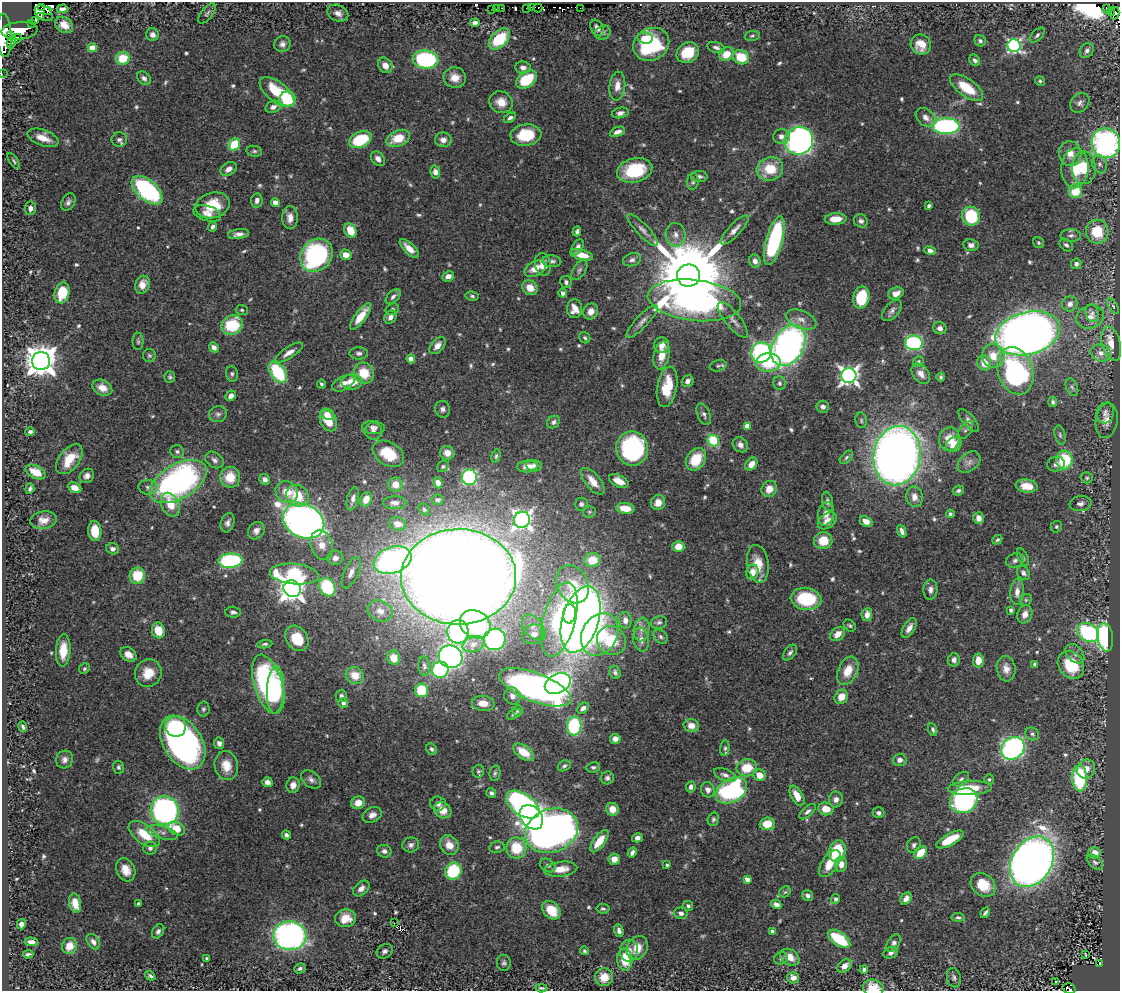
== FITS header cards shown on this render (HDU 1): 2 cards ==
NAXIS1  =                 1118
NAXIS2  =                  989

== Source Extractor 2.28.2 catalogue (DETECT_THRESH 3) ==
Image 1118 x 989 px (HDU 1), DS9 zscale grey, 1 PNG px = 1 image px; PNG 1122 x 993 px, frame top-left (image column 1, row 989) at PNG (2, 2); each listed source drawn as its Kron ellipse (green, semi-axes under 4 px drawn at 4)
Background 0.535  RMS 0.018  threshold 0.054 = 3 sigma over >= 5 px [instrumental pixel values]
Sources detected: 633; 9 with non-positive FLUX_AUTO (blend fragments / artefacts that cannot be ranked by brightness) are neither listed nor drawn; of the other 624, the 500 brightest by FLUX_AUTO listed and drawn (124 fainter detections omitted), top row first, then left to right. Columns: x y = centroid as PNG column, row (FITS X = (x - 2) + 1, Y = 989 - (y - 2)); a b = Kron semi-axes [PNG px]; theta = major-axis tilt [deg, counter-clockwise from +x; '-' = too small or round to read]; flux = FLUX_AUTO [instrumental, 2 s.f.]
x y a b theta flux
42 7 2 2 - 32
531 7 4 2 - 4.2
501 8 3 2 - 21
527 8 3 2 - 12
538 8 4 2 - 19
580 8 2 2 - 5.2
1106 8 3 2 - 8.8
62 9 6 4 2 4.6
492 9 2 2 - 4.3
496 9 2 2 - 5.2
47 11 3 3 - 49
1111 12 4 3 - 11
44 13 10 6 -34 150
207 13 12 5 53 3.2
338 13 11 8 -25 6.7
1115 13 6 3 75 110
41 16 3 3 - 49
36 20 4 2 - 5.2
475 23 5 4 - 5.4
32 24 2 2 - 190
64 25 9 7 -35 12
597 28 9 6 -60 5.6
20 31 18 8 5 1400
603 33 8 6 32 3.5
4 35 22 7 -87 2200
152 35 6 6 - 5.6
1037 35 9 5 46 3
11 36 3 2 - 290
752 36 7 5 10 2.2
645 38 7 6 - 10
17 39 5 4 - 310
499 39 12 8 45 59
980 41 6 5 - 2.9
11 42 7 3 73 210
282 44 8 7 - 5.1
651 44 18 16 30 88
921 45 10 9 - 17
1014 46 6 6 - 260
716 47 9 5 -16 3.8
92 48 4 4 - 26
1087 50 8 6 53 4.5
688 53 12 9 33 32
726 54 8 6 35 20
741 57 8 7 - 34
123 58 7 6 - 35
425 59 13 9 -6 160
975 60 6 5 - 3.2
385 65 8 6 -57 10
523 67 7 6 - 6.5
2 74 2 2 - 4.2
144 78 8 5 -41 4.2
455 78 11 10 - 14
526 79 11 7 37 49
1040 81 5 4 - 2.1
617 86 14 8 84 10
967 88 19 8 -36 38
277 92 20 10 -38 49
288 99 8 7 - 62
501 102 12 10 -27 14
1080 103 11 8 46 5.2
273 107 8 5 22 6.4
620 113 9 5 11 4.5
926 117 11 8 -41 8.3
510 118 7 4 31 3.6
946 126 13 8 -1 200
617 132 8 4 21 6.3
526 135 15 10 8 41
781 137 8 7 - 6.3
43 138 16 8 -20 16
398 138 12 8 22 30
119 140 8 7 - 3.8
360 140 12 7 24 59
443 140 8 7 - 7.1
799 141 14 13 - 470
1106 143 15 14 - 270
234 144 6 5 - 48
254 151 8 5 -9 2.7
1070 154 13 11 -74 13
378 159 8 6 -49 6.7
14 161 9 3 -56 2.3
1099 164 9 7 -68 4.1
1075 168 20 13 86 33
1084 168 16 12 89 29
228 169 9 6 32 6.9
770 169 13 11 20 36
635 170 18 12 15 65
435 172 6 5 - 6.5
699 177 8 5 0 4.1
693 181 8 6 83 3.1
147 190 18 10 -41 170
1075 191 7 7 - 34
257 200 7 5 80 4.7
68 202 9 6 59 4.3
275 202 4 4 - 11
212 205 17 12 14 35
929 206 4 3 - 3
30 208 7 5 85 5.9
207 213 14 7 -16 8.5
971 216 9 8 - 60
290 218 11 8 -89 9.5
836 219 11 6 3 19
861 221 7 6 - 4.2
213 227 5 4 - 3.7
350 230 7 6 - 22
643 230 21 6 -46 7.6
734 230 19 6 46 8.7
577 231 5 3 - 3.3
1097 232 12 11 - 40
239 234 10 5 8 6.2
675 235 12 10 -86 9.2
1071 235 10 6 -1 4.3
774 241 25 8 74 140
1039 243 6 5 - 2.2
971 245 7 6 - 5.3
1066 245 7 5 -40 3.6
577 247 8 5 58 4.8
409 248 12 5 -44 13
930 250 6 4 -18 5.6
317 255 17 15 48 190
346 255 6 5 - 12
582 255 12 5 -15 17
632 260 9 6 16 4.6
552 261 9 6 -6 4.1
755 261 7 5 -71 5.8
543 264 11 8 -77 14
1076 264 5 5 - 4
535 269 12 7 28 14
579 270 11 6 57 3.8
689 275 11 11 - 20000
448 276 6 5 - 7.8
566 282 6 5 - 3.2
143 285 9 7 67 13
530 288 8 7 - 15
62 293 10 7 75 39
563 293 4 4 - 3.8
896 293 8 5 19 8.8
393 296 9 5 43 4
472 296 6 4 -10 2.4
861 298 11 8 77 50
694 300 47 20 -6 530
1070 304 8 7 - 6.7
1113 306 9 4 -57 2.3
392 309 7 5 25 3
575 309 9 7 -84 14
242 310 6 5 - 2.1
591 311 8 7 - 9.3
892 311 12 7 51 5.1
1092 313 9 6 -76 4.9
361 316 16 5 54 21
390 317 7 5 52 5.2
1090 317 14 11 18 13
733 320 22 7 -51 8.7
801 320 16 8 -22 10
642 321 22 6 47 8.3
232 325 11 9 31 59
940 328 7 6 - 5.5
1027 333 33 21 15 1200
585 338 6 5 - 2.3
138 341 8 5 -90 2.7
914 343 9 7 -6 180
1111 344 17 9 -75 19
662 345 8 7 - 9.9
437 346 10 6 48 7.8
788 346 22 15 60 510
214 347 5 4 - 6.4
761 352 10 10 - 210
289 353 16 5 33 9.4
359 353 9 6 0 3.8
1101 353 10 8 -21 9
149 355 6 6 - 2.4
662 355 14 7 77 19
993 356 12 11 - 21
411 359 4 4 - 13
41 361 9 9 - 2100
918 362 6 5 - 2.6
768 363 12 9 3 51
984 363 8 6 -57 18
718 366 8 5 15 2.6
1015 371 24 17 -72 220
278 372 12 7 -54 86
364 373 11 10 - 29
232 374 8 6 -83 2.9
921 374 11 7 -54 9
849 376 7 7 - 580
170 377 6 5 - 2.2
941 377 4 3 - 2.1
688 381 6 5 - 5.9
352 382 10 7 4 18
343 383 12 6 27 9
779 383 7 6 - 3.2
321 384 4 3 - 2.4
667 387 20 10 80 35
1072 387 9 5 -68 3.3
102 388 10 7 -28 13
231 396 5 5 - 7.1
1053 402 5 4 - 2.7
823 407 6 6 - 5.3
443 409 8 7 - 4.6
1105 413 10 8 74 5.6
218 414 9 8 - 4.3
327 414 7 5 -22 9.1
704 414 11 6 -67 4.6
861 420 8 5 -77 2.6
969 420 14 6 -49 5.4
1107 420 18 11 82 11
328 421 11 8 -63 26
553 422 7 5 40 3.5
747 426 4 4 - 13
373 428 11 6 -5 5.9
965 430 10 5 51 3.6
374 431 9 8 - 5.4
30 432 5 4 - 3.2
1060 435 9 5 -75 2.9
949 439 11 10 - 20
713 441 6 5 - 59
740 445 8 7 - 5.8
954 445 8 7 - 17
632 448 17 16 - 190
177 451 7 6 - 3.2
447 453 7 7 - 9.6
388 454 17 11 -31 36
496 456 7 4 74 2.4
897 456 30 23 81 1300
846 457 8 5 45 2.6
69 459 17 10 52 27
696 459 12 9 57 39
214 460 10 7 -35 5.1
1064 460 9 8 - 56
969 462 13 9 39 6.9
751 464 7 5 51 11
1056 464 9 7 11 5.7
443 466 6 5 - 2.3
527 466 10 6 6 10
534 466 8 6 -3 4.8
36 472 10 6 -27 20
87 476 8 6 44 6.1
230 477 10 10 - 26
469 477 8 7 - 160
1087 478 6 5 - 2.2
265 480 6 5 - 5.5
593 481 16 7 -50 17
619 481 10 5 -26 17
178 482 31 17 29 380
438 483 6 4 -67 8.2
395 485 7 7 - 16
1027 486 11 6 -8 21
148 487 9 7 -4 5.5
75 488 7 5 -24 11
30 489 5 4 - 3.1
769 489 8 7 - 13
958 491 6 5 - 3.2
287 492 11 10 - 22
298 496 12 10 -36 31
914 497 10 8 -80 10
353 499 12 5 77 6
366 499 7 5 69 16
438 500 6 5 - 2.5
828 502 9 5 -78 4.7
395 503 11 6 1 6.6
658 503 7 7 - 12
581 504 6 6 - 3.7
1080 504 11 7 8 6.3
170 505 12 8 -64 20
625 508 9 5 -7 21
424 510 7 5 -49 2.2
589 512 6 5 - 2.1
826 514 12 8 76 8.6
950 514 4 3 - 2.1
978 518 6 5 - 9.9
43 520 13 9 8 11
522 520 8 8 - 480
304 521 21 16 -26 1000
827 521 10 7 37 10
866 521 6 5 - 10
228 523 10 6 70 5.1
398 524 8 6 -18 12
1056 527 6 5 - 2.4
95 531 10 6 -84 24
256 531 9 7 56 6
902 531 7 3 -68 4.7
997 540 5 4 - 2.2
823 541 9 8 - 24
322 545 15 11 -73 14
678 546 6 5 - 16
113 549 6 5 - 4.5
1023 557 9 4 -65 2.7
335 558 8 7 - 6.3
393 560 19 13 19 390
592 560 8 7 - 21
1015 560 9 7 25 4
230 561 12 7 5 160
758 564 19 10 -81 21
752 572 7 6 - 12
351 573 17 7 65 9.1
1023 573 8 6 -55 4.3
294 574 25 10 -5 95
137 576 8 8 - 39
459 577 57 48 1 4400
573 584 20 15 -63 48
327 587 10 7 -59 81
292 589 9 8 - 1200
930 590 10 7 87 6.1
1017 592 13 7 86 8.5
806 599 15 11 -7 73
1026 600 6 5 - 2.3
1011 610 4 4 - 3.3
380 611 13 10 -25 12
233 612 7 5 -3 3.6
569 614 10 6 82 100
1025 614 9 7 67 8.5
867 615 6 5 - 10
580 619 34 18 73 1500
559 620 38 16 75 170
625 620 8 6 -86 7
659 622 8 6 10 3.4
475 624 16 13 -32 120
850 626 7 5 -43 2.3
533 627 14 9 -54 12
909 628 11 5 60 8.2
642 629 12 7 80 7.4
158 630 8 6 -75 22
458 632 11 10 - 180
1088 632 11 8 -31 160
534 634 12 9 16 13
600 634 22 17 61 90
838 634 8 6 39 12
661 637 8 6 -46 3
1105 637 14 8 -82 190
297 638 13 10 -55 39
495 639 11 10 - 200
611 640 15 14 - 47
641 640 12 8 -80 6.9
265 644 7 4 5 2.6
473 644 11 7 19 7.9
63 651 16 7 87 22
790 653 9 5 52 3.7
128 654 9 6 -34 9.6
1075 654 11 7 -48 6.5
450 657 12 11 - 390
394 658 7 6 - 16
954 660 6 6 - 4.6
978 660 7 5 85 14
1035 665 4 4 - 5.1
1071 665 15 12 -52 59
424 666 10 5 -83 3.2
84 669 5 5 - 2.5
1006 669 13 9 -82 11
440 670 8 8 - 120
848 671 15 9 66 22
615 672 7 5 -69 3.5
148 673 14 13 - 22
355 675 9 8 - 18
268 684 30 14 -73 210
558 684 13 9 25 490
535 687 38 14 -21 750
276 690 23 8 87 95
422 690 7 6 - 52
341 696 6 5 - 3.8
512 696 9 8 - 6.9
841 697 7 6 - 14
343 703 5 4 - 3.8
483 703 11 7 -6 12
583 708 6 4 43 5.7
203 709 7 6 - 2.8
517 710 5 5 - 3
514 714 7 4 28 2.3
574 726 9 7 87 100
691 726 7 6 - 11
23 727 5 3 - 2.9
176 727 10 10 - 63
933 730 7 4 -69 2.7
1032 734 7 6 - 3.3
615 739 5 5 - 6.2
183 743 29 19 -57 430
219 743 5 5 - 5.4
725 748 8 4 84 2.5
1013 748 12 10 40 350
432 749 6 5 - 3
524 752 12 6 -35 24
64 759 9 8 - 5.5
900 760 7 6 - 4.9
226 766 15 11 -77 18
564 766 7 5 28 2.8
118 767 6 5 - 3.4
593 767 7 5 9 2.7
747 768 10 8 9 30
1086 769 10 8 51 11
478 771 6 5 - 2.3
495 773 8 5 79 2.6
725 775 12 6 -23 5.7
760 775 6 5 - 14
607 778 6 6 - 3.6
1080 778 13 7 -88 110
961 779 9 6 39 3.9
989 779 5 5 - 2.1
311 780 11 7 -38 5.3
267 782 5 5 - 5.8
293 785 8 6 77 8.3
691 787 5 5 - 4.4
970 788 22 7 2 37
708 790 8 6 -67 6.1
731 791 17 11 31 190
491 793 5 4 - 3.1
797 796 11 6 -61 17
836 799 8 7 - 6.4
964 801 14 12 24 220
358 803 7 6 - 14
438 803 7 7 - 5.6
523 805 19 10 -35 270
612 809 6 6 - 12
826 809 8 6 -10 15
165 810 14 14 - 360
443 810 9 7 -37 14
807 812 10 5 43 4.2
879 813 6 5 - 3.8
372 815 10 7 25 7.2
531 817 13 10 -50 630
713 819 7 5 75 2.8
767 824 7 6 - 22
177 829 9 6 -28 21
552 831 27 21 21 920
162 832 16 6 -15 6.9
144 834 18 9 -36 31
286 835 4 3 - 4
637 838 5 4 - 5
950 839 15 5 29 28
599 841 13 5 53 20
411 845 8 7 - 4.7
449 845 10 9 - 14
914 845 8 6 58 3.8
497 847 7 5 10 2.9
150 848 6 6 - 4.1
516 848 10 10 - 39
384 851 7 6 - 4.9
837 851 11 8 72 55
632 852 5 4 - 4
921 853 7 5 45 30
1094 853 6 6 - 11
614 859 6 5 - 9.7
1032 862 27 20 58 1200
1095 862 9 5 -42 3.5
830 864 15 8 55 26
841 864 7 6 - 10
667 865 3 3 - 2.3
548 866 8 6 -32 3.5
561 869 16 7 7 16
126 870 12 9 -64 13
453 871 9 8 - 71
747 879 4 4 - 7
983 885 13 10 -39 31
361 888 9 6 43 6.9
785 892 6 5 - 2.2
808 895 6 5 - 4.6
836 899 5 4 - 3.2
906 899 7 5 54 6.4
75 903 10 6 -78 15
139 904 4 3 - 4.2
776 904 5 4 - 5.8
688 906 5 5 - 2.9
603 909 6 5 - 2.3
551 910 10 8 -46 23
681 913 7 5 -16 5.1
985 913 6 3 54 2.5
958 917 7 4 -5 2.7
346 918 10 9 - 20
394 923 2 2 - 2.5
21 924 5 4 - 6.5
158 931 7 5 56 3.7
619 931 6 4 -72 5.1
772 931 4 3 - 3.8
290 936 16 14 -1 390
839 939 13 6 -34 61
31 942 6 3 -5 5.3
93 942 8 5 -54 6.4
893 943 10 6 61 4.4
70 946 8 7 - 19
637 948 12 10 64 19
385 951 8 7 - 4.1
584 951 4 4 - 2.2
629 951 11 9 86 10
891 953 7 5 21 4
28 954 5 3 - 2.6
1086 955 3 3 - 3.1
790 957 10 7 -31 13
781 958 7 6 - 2.9
207 959 4 3 - 3.2
625 960 11 7 -85 31
504 963 8 7 - 3.5
1100 963 4 3 - 30
845 966 8 5 36 9.1
300 968 6 5 - 3.3
864 970 4 4 - 3.3
150 976 6 3 -36 2.6
604 977 9 9 - 22
793 978 6 5 - 7.9
954 978 10 7 -78 3.8
1056 982 3 2 - 2.2
541 988 6 3 -4 2.5
873 988 10 8 -14 25
1069 988 6 5 - 43
At the frame edge (FLAGS 8, measured only in part): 4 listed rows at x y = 4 35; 2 74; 873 988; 1069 988
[124 fainter detections neither listed nor drawn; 9 non-positive-flux detections neither listed nor drawn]